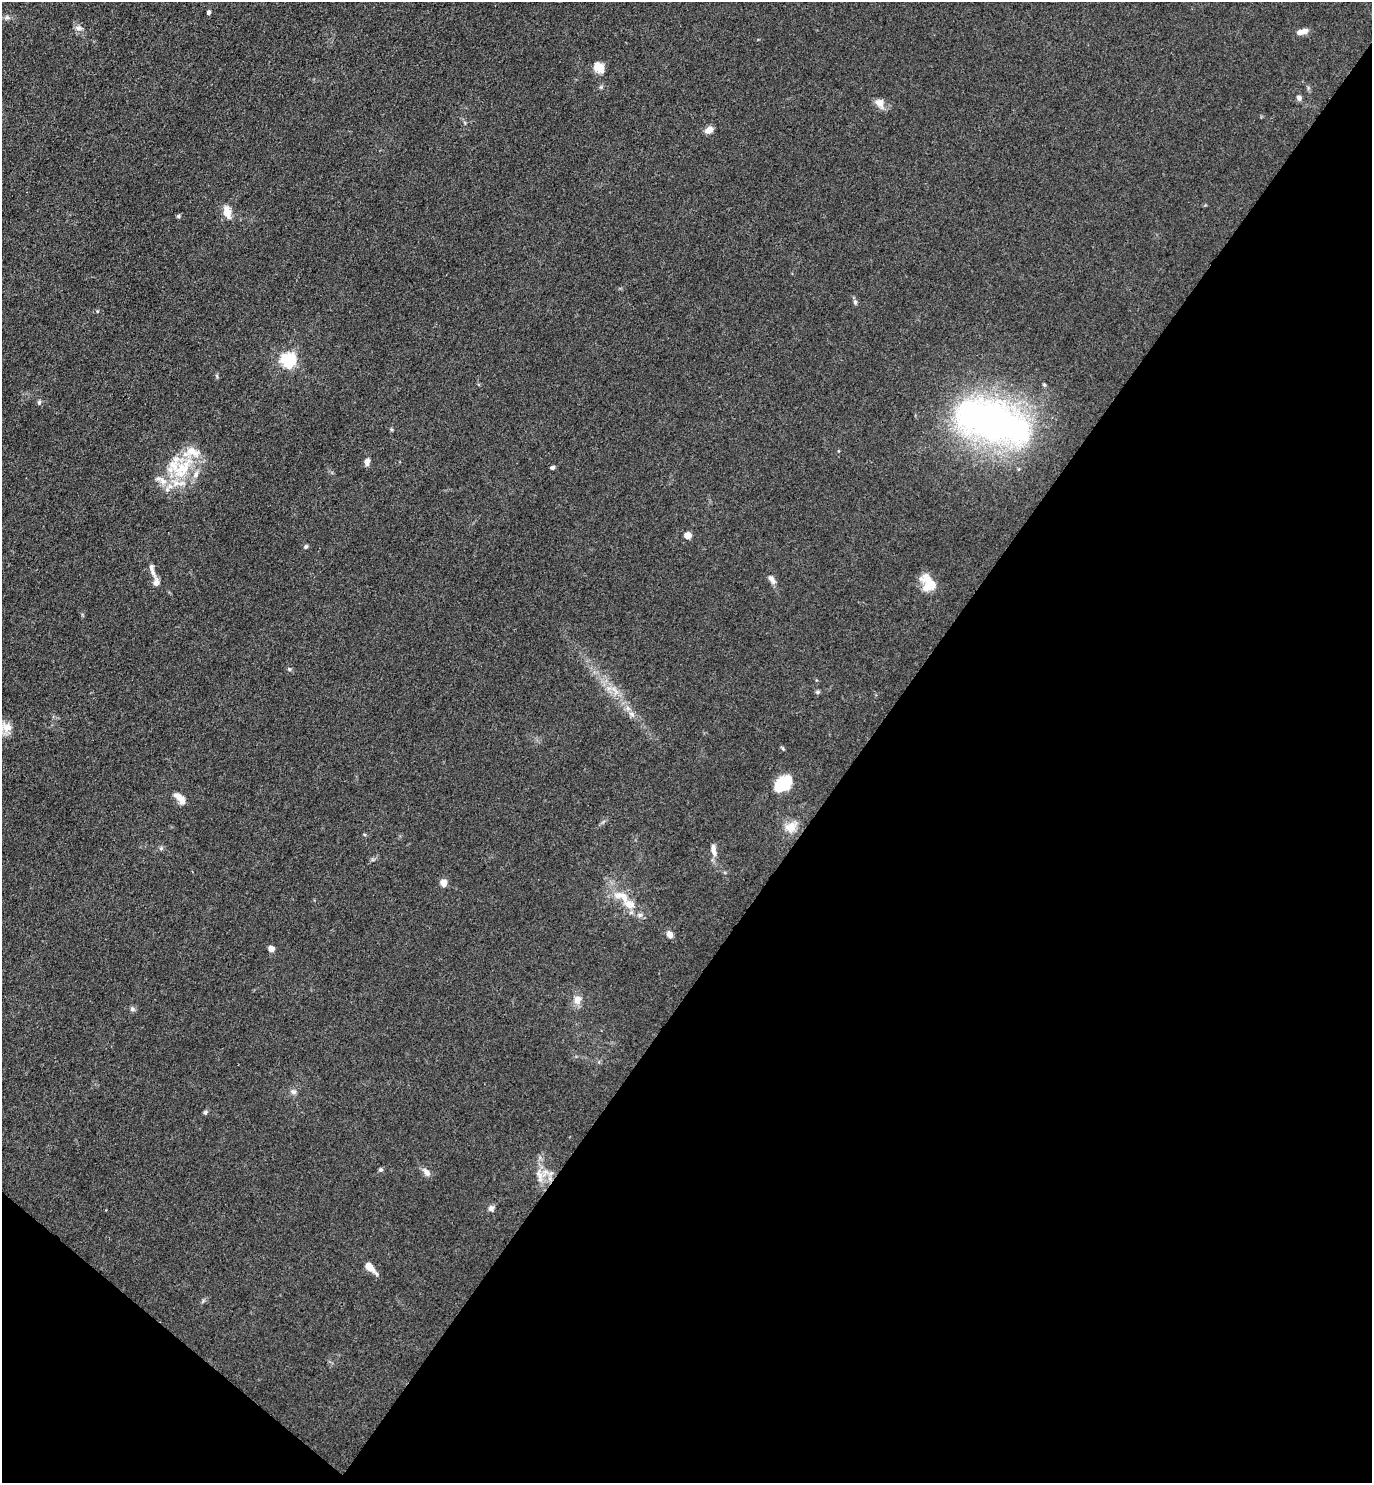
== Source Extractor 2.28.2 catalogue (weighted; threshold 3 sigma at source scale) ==
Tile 15 of 4 x 4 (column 3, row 4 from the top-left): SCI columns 3039-4408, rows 3-1483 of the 5932 x 5927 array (HDU 1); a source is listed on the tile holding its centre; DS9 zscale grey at full resolution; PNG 1374 x 1485 px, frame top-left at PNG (2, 2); no overlay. Shown black and unused: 39% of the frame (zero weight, under 3 of 4 exposures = <1% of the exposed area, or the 3 px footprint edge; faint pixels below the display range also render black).
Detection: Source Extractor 2.28.2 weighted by HDU 2 'WHT'; one run over the whole footprint, this tile lists its part. Background 0.0393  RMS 0.0049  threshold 0.0223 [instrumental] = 3 sigma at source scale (4.5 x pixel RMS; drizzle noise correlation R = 1.50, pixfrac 1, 0.05/0.05 arcsec/px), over >= 5 px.
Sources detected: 55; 7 inside a brighter listed object's ellipse — not listed separately; the other 48 listed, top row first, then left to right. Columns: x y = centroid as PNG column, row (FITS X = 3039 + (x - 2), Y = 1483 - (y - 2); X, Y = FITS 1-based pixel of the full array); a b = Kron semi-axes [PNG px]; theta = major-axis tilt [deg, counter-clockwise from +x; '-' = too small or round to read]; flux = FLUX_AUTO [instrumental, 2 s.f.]
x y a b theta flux
209 12 5 4 - 1.1
7 17 8 5 17 1.3
78 28 9 6 -1 1.8
1302 31 13 6 16 3.5
599 68 13 10 -46 5.5
601 87 5 5 - 0.69
1299 98 7 6 - 1.4
880 103 14 10 -58 3.8
709 130 9 7 20 3.1
227 212 12 8 -77 6.4
178 216 5 4 - 0.71
855 302 7 5 90 1.1
97 311 5 3 - 0.46
288 360 6 6 - 120
39 402 7 5 70 0.84
992 422 83 40 -17 190
367 462 10 6 78 2.1
552 467 6 4 43 0.91
182 469 44 23 54 28
688 535 5 5 - 9.8
306 546 5 4 - 0.93
152 569 22 6 -74 3.6
772 579 13 6 -52 2.4
932 583 34 10 -36 6.3
289 669 5 5 - 0.69
615 690 18 6 -54 4.3
817 692 6 5 - 0.77
631 714 10 6 -28 2
7 727 16 14 -5 6.7
782 748 6 4 -70 0.61
783 783 19 13 34 18
179 798 19 8 -45 4.2
791 827 18 13 40 6.5
161 848 6 6 - 0.92
713 850 16 7 -81 3.3
444 883 9 8 - 3
622 896 28 12 -26 9.6
670 934 9 7 -59 2.2
271 949 7 6 - 2.3
577 1000 10 8 64 4.1
132 1009 7 6 - 1.1
294 1092 8 7 - 1.5
205 1112 6 6 - 0.84
380 1170 6 5 - 0.9
426 1172 12 7 -53 2.5
539 1175 23 9 -77 6.1
491 1208 8 8 - 1.8
370 1267 15 7 -45 5.2
Isophote crosses this tile's border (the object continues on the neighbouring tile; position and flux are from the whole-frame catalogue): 1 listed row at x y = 7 727